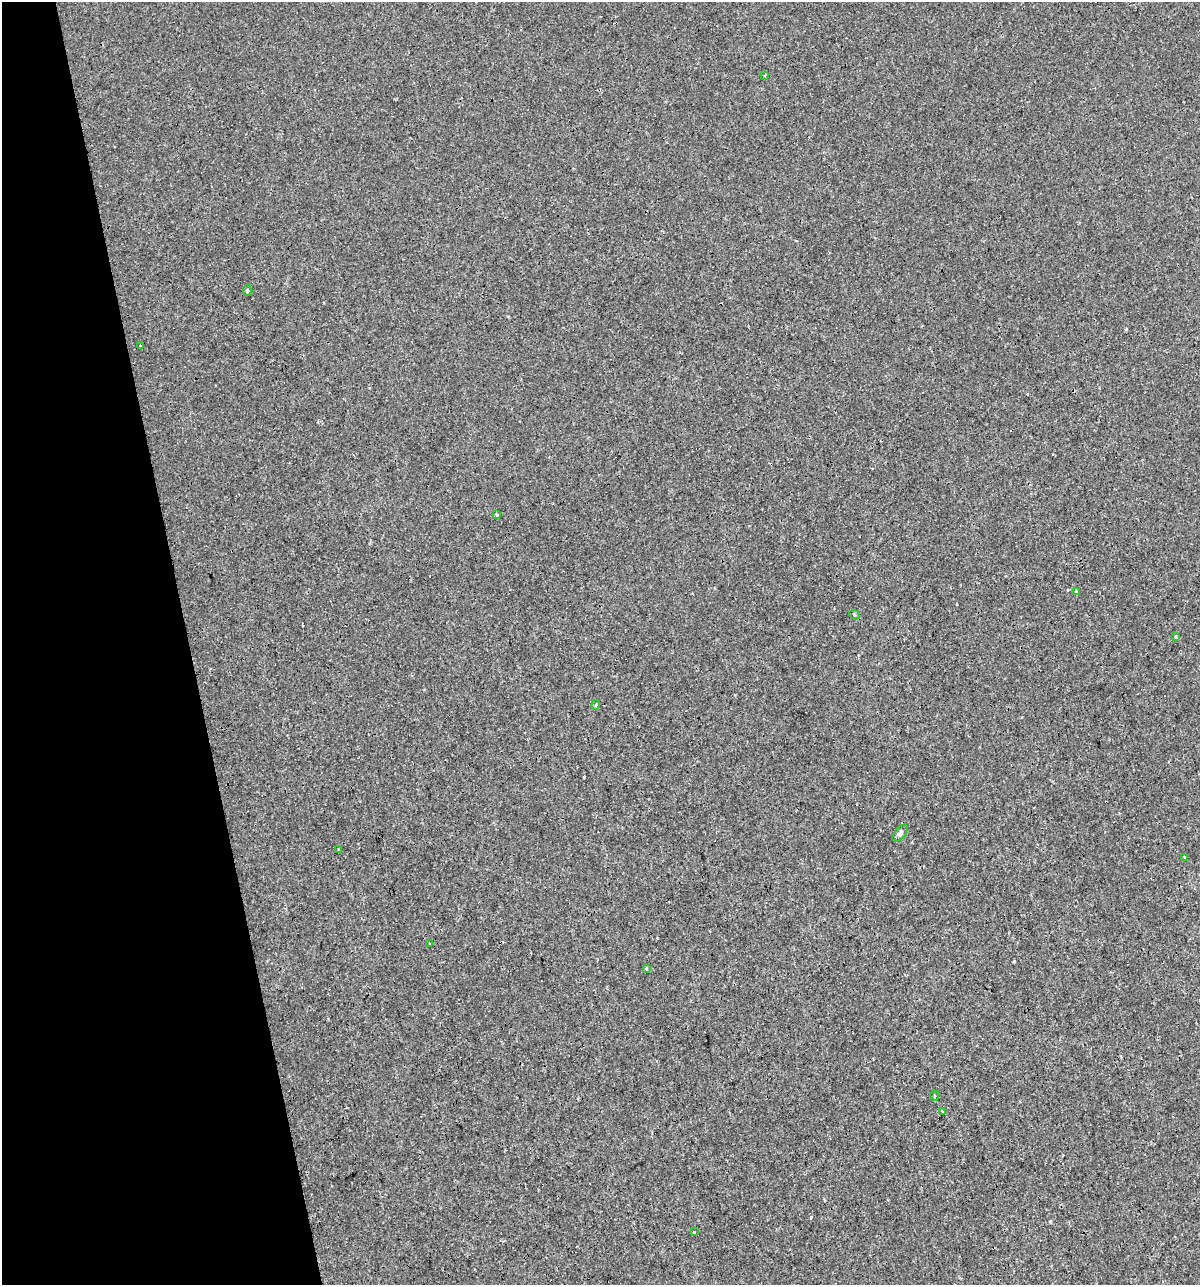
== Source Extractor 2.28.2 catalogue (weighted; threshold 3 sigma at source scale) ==
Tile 5 of 4 x 4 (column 1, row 2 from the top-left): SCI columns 46-1243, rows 2567-3849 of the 4930 x 5132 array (HDU 1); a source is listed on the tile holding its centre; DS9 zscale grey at full resolution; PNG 1202 x 1287 px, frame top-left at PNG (2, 2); each listed source drawn as its Kron ellipse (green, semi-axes under 4 px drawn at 4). Shown black and unused: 16% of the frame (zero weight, under 3 of 4 exposures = <1% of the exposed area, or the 3 px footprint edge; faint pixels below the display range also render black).
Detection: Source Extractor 2.28.2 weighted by HDU 2 'WHT'; one run over the whole footprint, this tile lists its part. Background 1.50e-04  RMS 0.0017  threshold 0.00779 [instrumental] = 3 sigma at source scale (4.5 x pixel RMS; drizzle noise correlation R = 1.50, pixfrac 1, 0.0396/0.0396 arcsec/px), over >= 5 px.
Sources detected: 18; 2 cosmic-ray / hot-pixel residue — neither listed nor drawn; the other 16 listed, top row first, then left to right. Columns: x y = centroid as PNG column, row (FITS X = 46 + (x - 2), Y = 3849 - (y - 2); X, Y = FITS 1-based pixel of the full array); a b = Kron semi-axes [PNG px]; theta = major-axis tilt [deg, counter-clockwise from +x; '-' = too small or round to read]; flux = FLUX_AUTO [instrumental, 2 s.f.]
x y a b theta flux
765 75 3 2 - 0.23
247 290 5 4 - 0.26
141 346 2 2 - 0.2
496 515 3 3 - 0.66
1077 591 4 3 - 0.32
854 614 5 3 - 0.18
1176 637 3 3 - 0.35
596 705 5 3 - 0.23
900 833 10 5 50 0.45
339 850 3 3 - 0.81
1184 857 3 2 - 0.12
430 943 3 2 - 0.24
646 969 3 3 - 0.4
934 1096 4 2 - 0.2
942 1111 3 2 - 0.2
694 1232 2 2 - 0.15
Unlisted compact peaks at least as high as the median listed source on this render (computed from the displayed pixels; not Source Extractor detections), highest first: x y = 584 777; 1014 961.